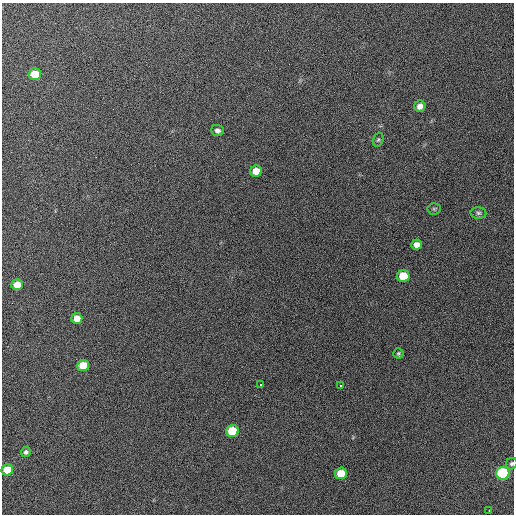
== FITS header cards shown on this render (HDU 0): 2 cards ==
NAXIS1  =                  512 / Axis length
NAXIS2  =                  512 / Axis length

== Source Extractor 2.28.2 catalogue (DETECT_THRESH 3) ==
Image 512 x 512 px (HDU 0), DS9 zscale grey, 1 PNG px = 1 image px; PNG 516 x 516 px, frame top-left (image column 1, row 512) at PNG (2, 3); each listed source drawn as its Kron ellipse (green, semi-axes under 4 px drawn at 4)
Background 709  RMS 28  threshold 83.1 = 3 sigma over >= 5 px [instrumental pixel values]
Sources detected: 22; all 22 listed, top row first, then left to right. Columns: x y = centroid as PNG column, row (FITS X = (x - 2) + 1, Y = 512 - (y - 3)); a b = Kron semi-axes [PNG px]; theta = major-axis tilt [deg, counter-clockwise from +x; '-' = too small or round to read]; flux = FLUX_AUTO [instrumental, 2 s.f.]
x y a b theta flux
35 74 6 5 - 60000
420 106 5 5 - 12000
217 130 6 5 - 6400
378 140 7 5 72 3000
256 171 6 5 - 25000
434 209 7 5 5 3200
478 213 8 6 -1 4600
416 245 5 5 - 12000
403 276 6 6 - 64000
17 285 6 5 - 28000
77 318 5 5 - 22000
398 353 5 5 - 2700
83 365 6 5 - 38000
260 385 2 2 - 1500
340 385 3 2 - 6600
232 431 6 6 - 84000
26 452 5 5 - 4700
512 464 6 5 - 3800
7 470 6 5 - 43000
341 473 6 5 - 43000
503 473 6 6 - 250000
489 511 3 2 - 4700
At the frame edge (FLAGS 8, measured only in part): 1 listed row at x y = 512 464